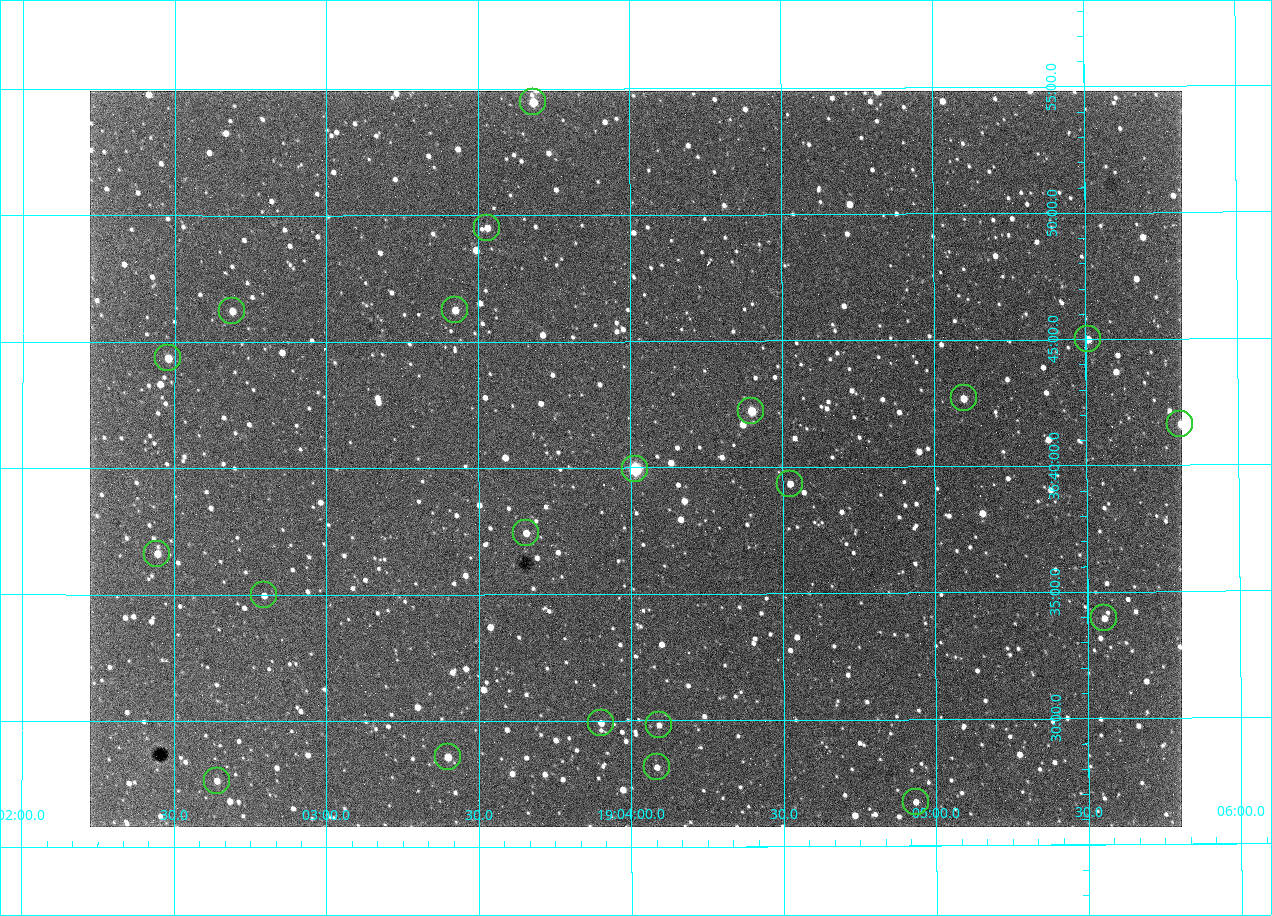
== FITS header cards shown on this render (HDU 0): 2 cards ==
NAXIS1  =                 1092 /fastest changing axis
NAXIS2  =                  736 /next to fastest changing axis

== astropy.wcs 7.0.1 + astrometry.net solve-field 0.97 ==
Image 1092 x 736 px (HDU 0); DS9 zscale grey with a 90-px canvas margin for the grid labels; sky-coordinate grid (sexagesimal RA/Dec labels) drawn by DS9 from the SOLVED WCS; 21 Tycho-2 reference stars matched to detected sources circled (green)
Header WCS: none
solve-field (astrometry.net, Tycho-2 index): SOLVED blind (the file carries no WCS)
Solved WCS: RA---TAN-SIP/DEC--TAN-SIP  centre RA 19:04:01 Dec +36:40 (286.00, +36.67 deg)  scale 2.37 arcsec/px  FOV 43.2' x 29.1'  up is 0 deg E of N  parity flipped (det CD > 0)
(file carries no celestial WCS; the grid is the blind solution)
Tycho-2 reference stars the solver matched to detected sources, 21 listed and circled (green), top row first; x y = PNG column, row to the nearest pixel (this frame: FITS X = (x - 90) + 1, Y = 736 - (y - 91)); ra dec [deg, ICRS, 3 dp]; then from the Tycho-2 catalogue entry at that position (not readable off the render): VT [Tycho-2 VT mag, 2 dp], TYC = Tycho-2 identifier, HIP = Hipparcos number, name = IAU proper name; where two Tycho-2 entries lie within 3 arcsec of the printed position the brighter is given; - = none
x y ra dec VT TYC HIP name
533 102 285.920 +36.908 9.57 2652-218-1 - -
487 228 285.882 +36.825 10.95 2652-329-1 - -
455 310 285.856 +36.771 11.11 2652-1253-1 - -
232 311 285.672 +36.770 11.14 2651-2527-1 - -
1088 339 286.377 +36.750 10.72 2652-110-1 - -
168 358 285.620 +36.739 11.03 2651-1906-1 - -
964 398 286.274 +36.711 10.88 2652-1070-1 - -
751 411 286.100 +36.704 10.14 2652-1649-1 - -
1180 424 286.453 +36.694 11.14 2652-77-1 - -
635 469 286.004 +36.666 8.52 2652-1368-1 - -
790 484 286.131 +36.656 11.73 2652-1640-1 - -
526 533 285.914 +36.624 11.11 2652-845-1 - -
157 554 285.611 +36.610 11.49 2651-2437-1 - -
264 595 285.699 +36.583 11.58 2651-2403-1 - -
1104 618 286.389 +36.566 11.69 2652-176-1 - -
601 723 285.975 +36.498 11.48 2652-1679-1 - -
659 725 286.023 +36.497 11.84 2652-1694-1 - -
448 757 285.849 +36.476 10.21 2652-1424-1 - -
657 767 286.021 +36.469 11.69 2652-1542-1 - -
217 781 285.660 +36.461 11.58 2651-2129-1 - -
916 802 286.233 +36.446 11.65 2652-1600-1 - -